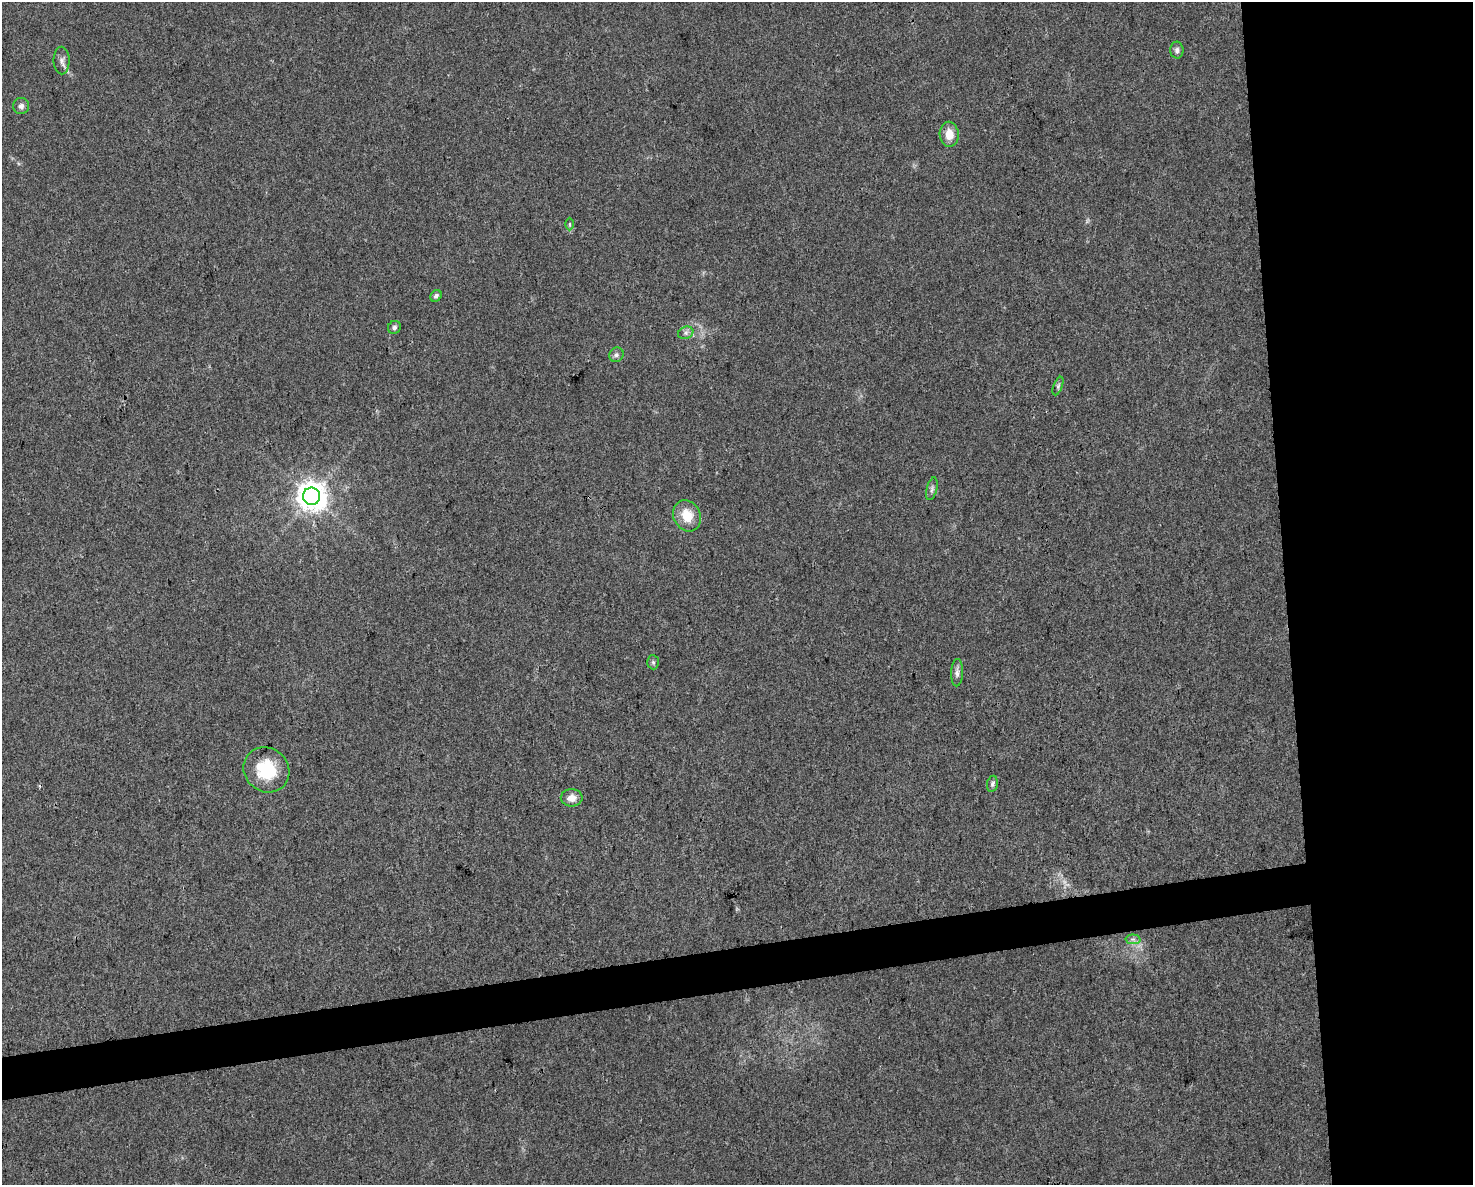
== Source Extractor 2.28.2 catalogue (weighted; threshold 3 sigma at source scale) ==
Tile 6 of 3 x 4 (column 3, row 2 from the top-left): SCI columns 2961-4431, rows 2366-3548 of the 4494 x 4730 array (HDU 1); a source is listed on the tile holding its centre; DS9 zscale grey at full resolution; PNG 1475 x 1187 px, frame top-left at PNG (2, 2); each listed source drawn as its Kron ellipse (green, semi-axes under 4 px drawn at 4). Shown black and unused: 16% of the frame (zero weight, under 3 of 4 exposures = <1% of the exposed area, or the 3 px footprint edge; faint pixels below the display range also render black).
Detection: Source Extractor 2.28.2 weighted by HDU 2 'WHT'; one run over the whole footprint, this tile lists its part. Background 0.0315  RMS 0.004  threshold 0.018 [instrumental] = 3 sigma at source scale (4.5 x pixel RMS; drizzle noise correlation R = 1.50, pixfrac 1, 0.0396/0.0396 arcsec/px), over >= 5 px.
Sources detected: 20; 1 too faint to see at this stretch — neither listed nor drawn; the other 19 listed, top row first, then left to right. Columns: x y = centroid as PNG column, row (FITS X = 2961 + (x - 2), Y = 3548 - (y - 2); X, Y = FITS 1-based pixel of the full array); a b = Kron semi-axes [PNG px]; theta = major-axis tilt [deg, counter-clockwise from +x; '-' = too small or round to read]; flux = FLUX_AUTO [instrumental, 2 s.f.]
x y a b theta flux
1177 50 8 6 -88 1.3
61 60 14 8 -88 2
21 106 8 8 - 1.5
949 134 12 9 -86 5.2
570 224 6 4 -90 0.61
436 296 6 5 - 0.94
394 327 7 6 - 0.99
686 333 8 6 21 1.3
616 355 7 6 - 1.1
1058 386 10 4 68 0.83
932 489 11 5 77 1.2
311 496 9 8 - 570
687 516 16 13 -63 7.9
653 662 7 6 - 0.81
957 673 13 6 88 1.7
266 770 24 21 -42 18
992 784 8 5 80 1
572 798 11 9 0 3.7
1133 939 7 5 -1 1.1